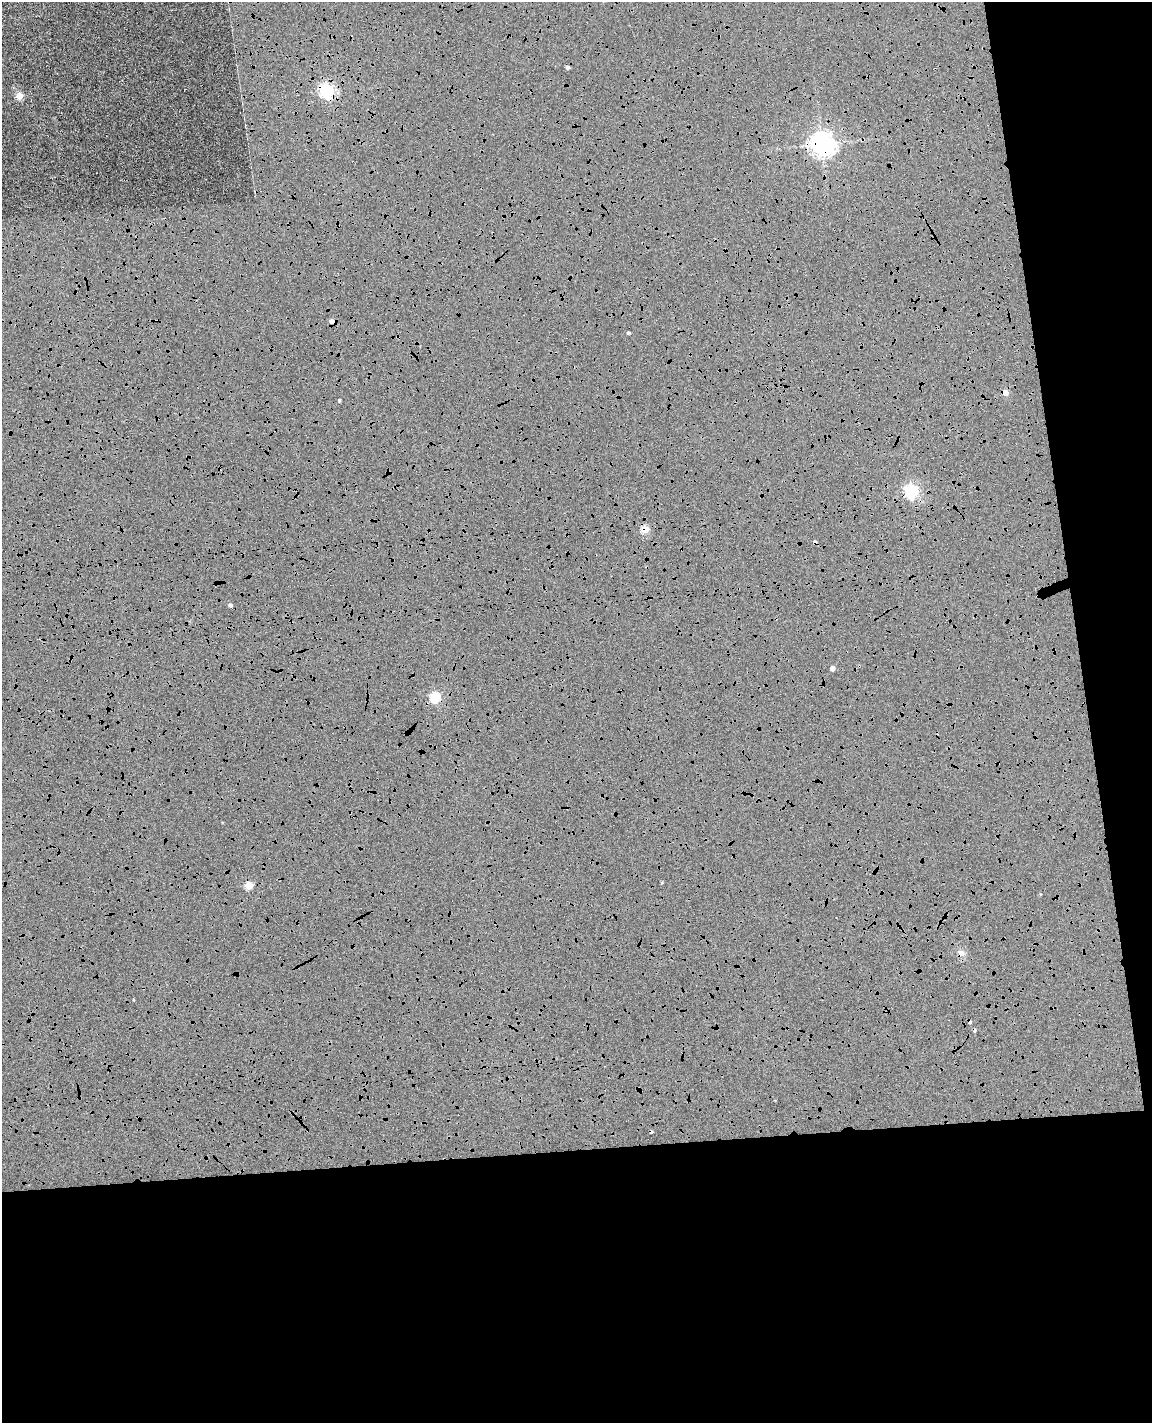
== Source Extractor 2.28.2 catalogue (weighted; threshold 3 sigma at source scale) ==
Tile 12 of 4 x 3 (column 4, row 3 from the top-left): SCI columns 3508-4657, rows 139-1559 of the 4714 x 4645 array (HDU 1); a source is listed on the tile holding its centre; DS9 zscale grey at full resolution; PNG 1154 x 1425 px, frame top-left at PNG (2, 2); no overlay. Shown black and unused: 26% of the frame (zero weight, under 4 of 8 exposures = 6% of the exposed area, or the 3 px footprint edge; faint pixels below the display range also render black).
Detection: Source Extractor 2.28.2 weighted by HDU 2 'WHT'; one run over the whole footprint, this tile lists its part. Background 0.00602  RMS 0.0054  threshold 0.022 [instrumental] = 3 sigma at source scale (4.09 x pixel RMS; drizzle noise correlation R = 1.36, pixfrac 0.8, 0.05/0.05 arcsec/px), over >= 5 px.
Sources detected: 22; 7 cosmic-ray / hot-pixel residue — not listed; the other 15 listed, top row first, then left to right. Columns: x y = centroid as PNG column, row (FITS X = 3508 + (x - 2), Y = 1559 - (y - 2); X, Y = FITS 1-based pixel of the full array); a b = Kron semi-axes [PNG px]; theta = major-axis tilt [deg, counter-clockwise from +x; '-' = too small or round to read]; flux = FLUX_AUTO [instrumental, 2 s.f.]
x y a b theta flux
568 67 4 3 - 1.2
327 90 6 5 - 110
19 96 6 6 - 6.7
821 144 8 7 - 400
332 321 4 4 - 2.2
628 333 3 3 - 0.86
1005 392 5 4 - 4.8
339 400 3 3 - 0.61
911 491 6 6 - 78
645 529 5 4 - 13
230 605 4 4 - 1.2
832 668 4 4 - 2.8
435 697 5 5 - 35
249 885 5 4 - 14
961 953 9 8 - 2.2
Overlapping masked pixels (flux is a lower limit): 6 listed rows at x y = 327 90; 821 144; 332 321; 1005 392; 645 529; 961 953